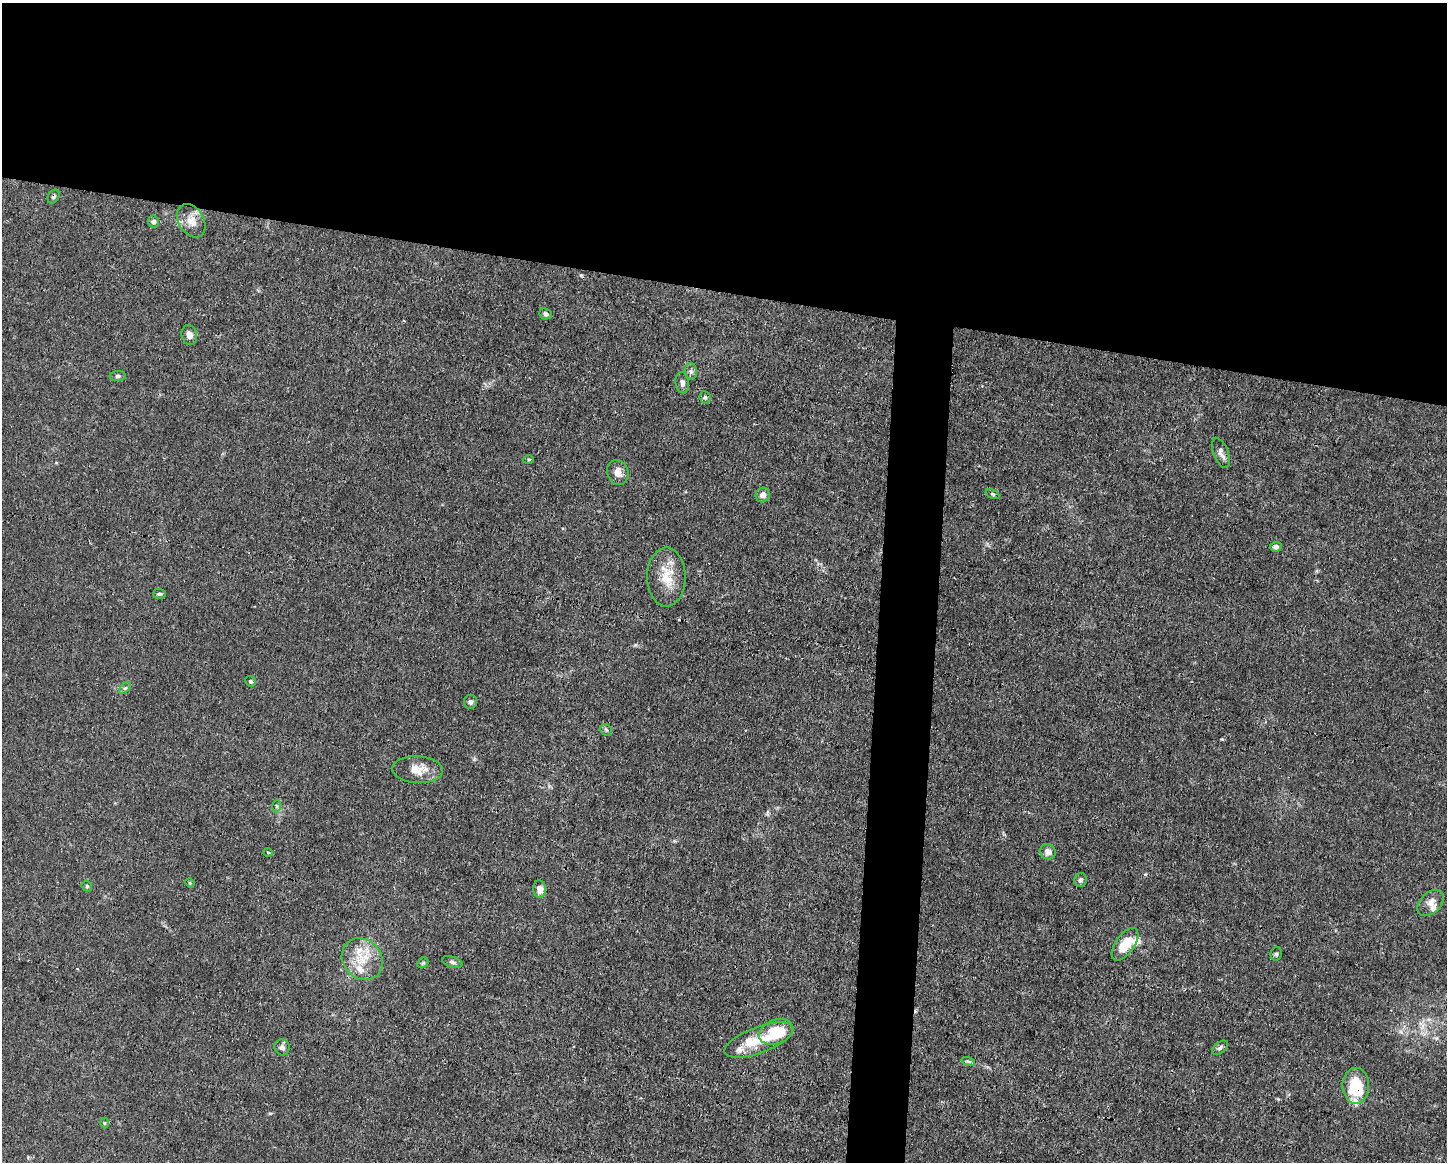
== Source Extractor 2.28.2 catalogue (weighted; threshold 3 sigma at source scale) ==
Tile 2 of 3 x 4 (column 2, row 1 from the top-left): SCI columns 1556-3000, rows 3480-4639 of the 4667 x 4639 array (HDU 1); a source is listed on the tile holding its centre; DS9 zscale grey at full resolution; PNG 1449 x 1164 px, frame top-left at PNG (2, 3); each listed source drawn as its Kron ellipse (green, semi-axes under 4 px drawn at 4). Shown black and unused: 28% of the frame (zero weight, under 3 of 4 exposures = <1% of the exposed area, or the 3 px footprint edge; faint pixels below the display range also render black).
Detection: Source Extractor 2.28.2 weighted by HDU 2 'WHT'; one run over the whole footprint, this tile lists its part. Background 0.0157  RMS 0.0024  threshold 0.0109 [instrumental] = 3 sigma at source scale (4.5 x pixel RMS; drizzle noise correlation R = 1.50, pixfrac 1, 0.05/0.05 arcsec/px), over >= 5 px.
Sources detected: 50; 2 cosmic-ray / hot-pixel residue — neither listed nor drawn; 6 inside a brighter listed object's ellipse — not listed separately; the other 42 listed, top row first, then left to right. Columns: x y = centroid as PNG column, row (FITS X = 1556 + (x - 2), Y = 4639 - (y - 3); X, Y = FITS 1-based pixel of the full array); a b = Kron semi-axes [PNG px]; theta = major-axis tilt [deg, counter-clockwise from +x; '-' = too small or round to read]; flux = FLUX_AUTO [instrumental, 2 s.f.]
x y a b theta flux
54 196 7 5 58 0.53
191 221 18 12 -59 3
153 222 6 5 - 0.66
545 314 6 5 - 0.74
189 335 10 7 -77 1.3
691 371 8 6 -88 0.68
118 376 8 5 1 0.5
682 383 10 6 -84 1
705 397 6 5 - 0.48
1221 453 16 7 -67 1.2
529 460 5 4 - 0.28
618 472 13 10 -69 1.9
992 494 7 4 -26 0.32
763 495 7 7 - 1.4
1276 547 6 5 - 0.89
666 577 29 19 -90 6.1
159 594 6 5 - 0.49
250 681 5 5 - 0.44
125 688 7 4 44 0.4
470 702 7 6 - 0.67
606 730 6 5 - 0.39
418 770 25 13 -3 3.8
276 806 6 4 -89 0.38
268 852 5 4 - 0.26
1048 852 8 7 - 1.5
1080 880 7 6 - 0.57
190 883 5 4 - 0.27
87 886 6 4 -48 0.31
540 889 8 6 -83 2.1
1431 903 16 10 43 1.8
1125 944 19 9 55 5.5
1276 954 7 5 75 0.46
362 959 22 19 -48 6.8
452 962 10 5 -17 0.6
423 963 6 5 - 0.37
776 1032 18 12 22 9.1
759 1040 36 13 20 6.8
282 1047 8 7 - 0.95
1220 1048 9 5 38 0.61
968 1061 7 4 -18 0.44
1356 1086 18 13 89 9.8
105 1123 5 3 - 0.23
Overlapping masked pixels (flux is a lower limit): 2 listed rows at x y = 54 196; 1356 1086